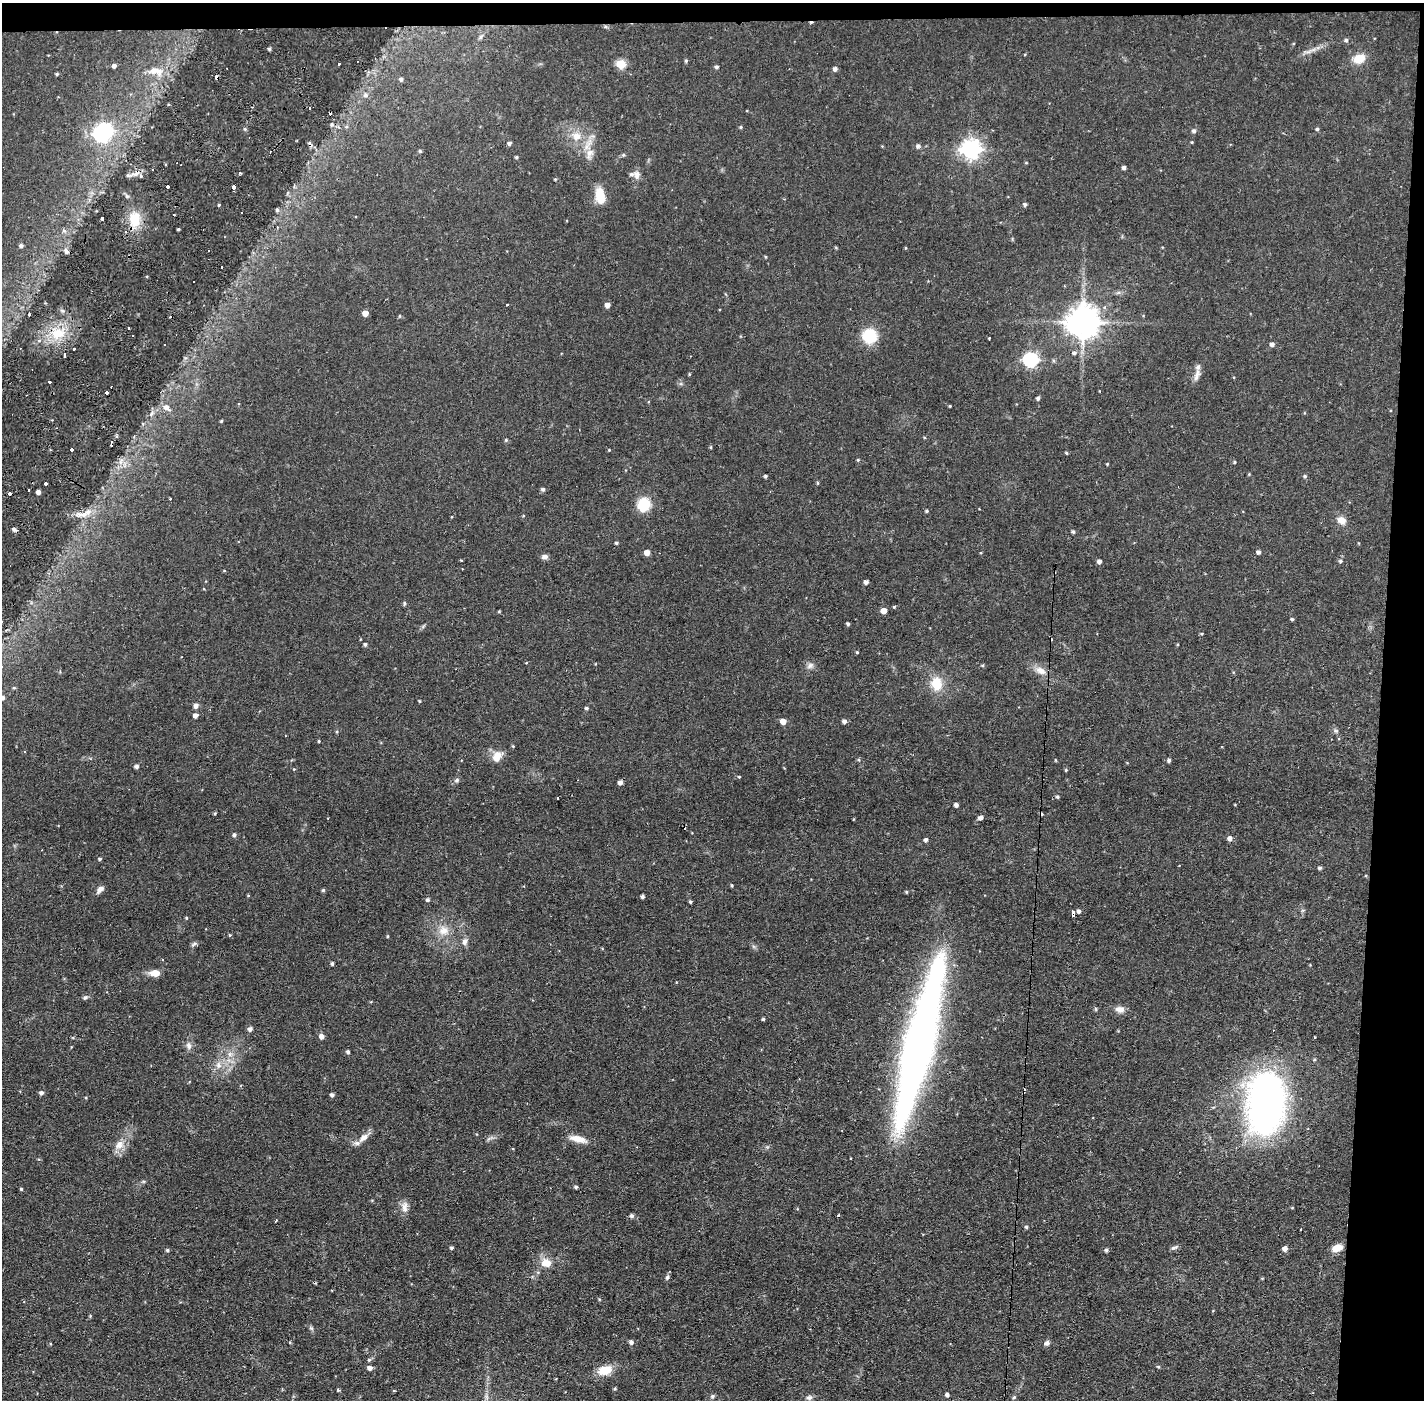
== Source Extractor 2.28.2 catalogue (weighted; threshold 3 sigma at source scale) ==
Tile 3 of 3 x 3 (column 3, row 1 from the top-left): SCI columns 2845-4266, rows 2849-4246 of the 4266 x 4299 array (HDU 1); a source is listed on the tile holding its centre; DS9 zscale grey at full resolution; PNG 1426 x 1402 px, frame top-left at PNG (2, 3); no overlay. Shown black and unused: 5% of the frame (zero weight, under 2 of 3 exposures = <1% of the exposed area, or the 3 px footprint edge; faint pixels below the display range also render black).
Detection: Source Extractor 2.28.2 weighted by HDU 2 'WHT'; one run over the whole footprint, this tile lists its part. Background 0.0697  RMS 0.0066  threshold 0.0298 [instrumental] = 3 sigma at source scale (4.5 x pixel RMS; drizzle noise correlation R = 1.50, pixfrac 1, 0.05/0.05 arcsec/px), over >= 5 px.
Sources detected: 246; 2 inside a brighter object's white glare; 28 cosmic-ray / hot-pixel residue — not listed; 2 inside a brighter listed object's ellipse — not listed separately; the other 214 listed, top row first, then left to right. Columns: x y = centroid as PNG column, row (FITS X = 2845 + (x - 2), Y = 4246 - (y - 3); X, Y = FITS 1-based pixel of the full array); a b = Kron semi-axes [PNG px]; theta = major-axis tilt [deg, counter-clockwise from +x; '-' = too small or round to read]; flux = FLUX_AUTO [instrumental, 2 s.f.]
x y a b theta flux
606 27 6 4 -18 0.97
481 37 7 5 60 1.3
1346 40 5 5 - 1.1
269 49 4 4 - 1.2
1308 52 9 4 19 2.2
1359 59 13 9 22 10
686 61 5 4 - 0.88
339 64 3 3 - 4
621 64 5 5 - 30
114 66 5 4 - 2.2
717 67 4 4 - 1.3
835 69 4 4 - 2.2
156 71 26 11 -6 11
57 74 4 3 - 0.89
401 79 4 4 - 1.3
365 95 7 6 - 2
310 108 3 3 - 3.1
332 125 5 3 - 0.88
346 127 5 3 - 0.84
741 127 4 4 - 0.73
245 129 5 3 - 0.82
1317 129 4 4 - 0.94
1194 131 5 5 - 1.7
101 134 7 7 - 170
576 136 13 12 - 8
1192 142 4 3 - 0.56
509 143 4 4 - 1.9
918 146 5 5 - 1.6
971 149 7 7 - 330
420 151 5 4 - 0.82
590 153 16 8 61 5.3
623 155 6 4 18 0.91
516 157 4 3 - 1
1124 168 4 4 - 1.7
637 175 11 9 -87 3.2
555 179 4 3 - 0.62
168 186 4 3 - 9.3
234 187 4 3 - 14
600 196 18 9 -78 14
1025 204 5 4 - 1.5
219 205 4 3 - 0.66
277 210 5 4 - 1.1
241 212 3 2 - 1.5
174 215 3 2 - 0.69
102 219 4 3 - 4
135 219 21 15 86 14
178 229 3 2 - 0.7
21 246 5 4 - 1.6
66 251 8 5 -59 1.9
507 304 3 3 - 0.98
607 305 4 4 - 4
365 313 5 4 - 5.4
29 314 2 2 - 0.62
400 316 5 3 - 0.55
1083 322 9 9 - 1300
57 333 19 14 2 17
133 335 3 3 - 1.8
869 336 12 12 - 24
989 338 3 3 - 0.67
1272 344 5 5 - 2.3
74 349 3 3 - 4.4
1074 353 6 5 - 1.5
64 354 4 3 - 4.4
1030 360 6 6 - 130
689 374 3 3 - 0.6
1197 375 19 7 74 4.4
49 382 3 3 - 4.7
107 392 4 3 - 9.1
1038 398 4 4 - 1.4
950 406 3 2 - 0.53
166 407 7 6 - 3.5
221 421 4 3 - 0.69
506 440 4 4 - 0.89
111 443 6 3 89 4.3
711 447 5 3 - 0.7
71 449 4 3 - 6.9
609 450 4 3 - 0.54
1066 453 4 3 - 0.73
858 460 4 4 - 0.69
121 461 11 6 76 3.1
1234 462 4 3 - 0.76
1107 464 3 3 - 0.5
765 476 3 3 - 1.1
1305 476 5 4 - 0.95
818 483 5 3 - 0.64
46 484 4 3 - 9.4
543 489 5 4 - 1.4
29 490 3 3 - 3.8
38 492 4 4 - 2.6
10 493 4 3 - 7.4
170 499 3 2 - 0.64
644 504 10 9 - 27
927 511 4 4 - 0.92
83 514 25 6 3 6.8
523 516 4 3 - 0.51
452 517 3 3 - 1.7
1342 520 10 8 -39 5.5
14 529 6 4 -17 1.8
1073 532 4 4 - 1.2
616 543 4 3 - 1
1258 552 4 4 - 1.8
647 553 4 4 - 5.5
544 557 8 6 7 2.2
462 560 3 2 - 1.1
1099 561 4 4 - 2.3
1340 561 5 4 - 1.1
866 582 4 4 - 2.2
404 603 7 3 82 0.76
894 607 3 3 - 1
499 611 5 3 - 0.55
884 611 5 4 - 6.3
1292 619 4 3 - 1
848 624 4 3 - 1.1
1202 634 5 3 - 0.63
365 644 4 4 - 1.2
857 652 4 3 - 0.66
810 666 10 7 32 2.6
1041 671 16 9 -30 5.8
936 683 17 14 -79 13
14 688 5 4 - 0.88
3 697 5 5 - 1.8
419 701 3 3 - 0.61
196 706 6 6 - 2.3
586 708 5 4 - 1.1
195 715 4 4 - 2.8
783 721 4 4 - 5.9
844 721 5 4 - 2.1
1336 731 6 4 -43 1.1
319 741 3 3 - 0.77
513 746 4 4 - 0.61
497 757 13 9 58 7.5
1055 760 5 3 - 0.51
1169 760 4 4 - 1.6
136 766 5 4 - 1.8
294 769 4 3 - 0.5
1066 770 4 4 - 0.7
739 777 4 4 - 0.6
457 780 7 5 18 1.5
620 782 4 4 - 2.8
1057 797 5 5 - 0.98
956 805 4 4 - 2.4
215 813 4 3 - 0.82
980 818 5 4 - 2.2
854 819 4 2 - 0.45
234 835 5 4 - 1.5
1230 838 5 5 - 3
926 840 4 4 - 1.6
100 859 4 3 - 0.94
1320 868 4 4 - 1.2
732 885 4 3 - 0.76
100 889 11 6 46 2.6
323 890 4 4 - 0.96
906 892 4 3 - 0.7
642 897 3 3 - 1.5
428 900 5 5 - 1.3
690 901 4 3 - 1.1
1079 911 4 4 - 1.7
1073 913 5 4 - 2.9
186 918 4 3 - 0.59
444 931 13 11 25 7
230 935 4 4 - 0.66
387 936 5 3 - 0.56
465 941 10 6 78 2.7
194 944 9 4 36 1.4
332 963 4 3 - 1.2
155 973 13 8 -3 5.5
85 997 6 5 - 1.4
1096 1009 6 4 -89 0.74
1120 1009 13 9 -12 3.9
763 1019 3 3 - 0.92
250 1029 5 5 - 2.4
322 1036 5 5 - 3.2
1314 1037 3 2 - 0.72
189 1046 10 7 -77 2.9
918 1048 170 27 76 430
348 1052 4 4 - 1.2
229 1054 7 4 -71 1.8
218 1065 10 8 -65 3.6
41 1093 5 4 - 1.8
332 1095 4 4 - 1.5
1265 1103 61 36 87 250
363 1138 15 8 40 5.5
578 1139 21 7 -14 7.4
119 1145 14 10 31 6.4
576 1187 4 4 - 1.2
21 1189 4 3 - 0.75
372 1200 5 3 - 0.49
405 1207 16 8 89 4.2
839 1215 3 3 - 1.7
632 1216 6 5 - 1.4
1026 1227 5 4 - 1.1
1301 1229 2 2 - 0.66
451 1248 4 3 - 1.1
1174 1248 10 5 14 1.6
1337 1248 11 7 23 7.7
1285 1249 5 5 - 3.1
167 1250 4 4 - 1.1
1106 1250 4 4 - 1.5
546 1263 14 10 -2 7.7
667 1277 7 5 51 1.4
311 1328 6 5 - 1.1
631 1342 5 5 - 2
1047 1343 7 6 - 2
369 1360 5 4 - 1
1158 1367 5 4 - 0.85
370 1368 5 4 - 3
605 1370 15 10 15 13
615 1389 5 4 - 0.77
338 1390 4 3 - 0.94
947 1395 4 4 - 1.8
712 1396 7 5 69 1.2
487 1397 9 4 -81 2.1
809 1397 8 7 - 2
1014 1397 5 4 - 0.8
Overlapping masked pixels (flux is a lower limit): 2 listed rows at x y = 1073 913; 918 1048
Isophote crosses this tile's border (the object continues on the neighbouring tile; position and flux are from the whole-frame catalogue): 1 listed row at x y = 3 697